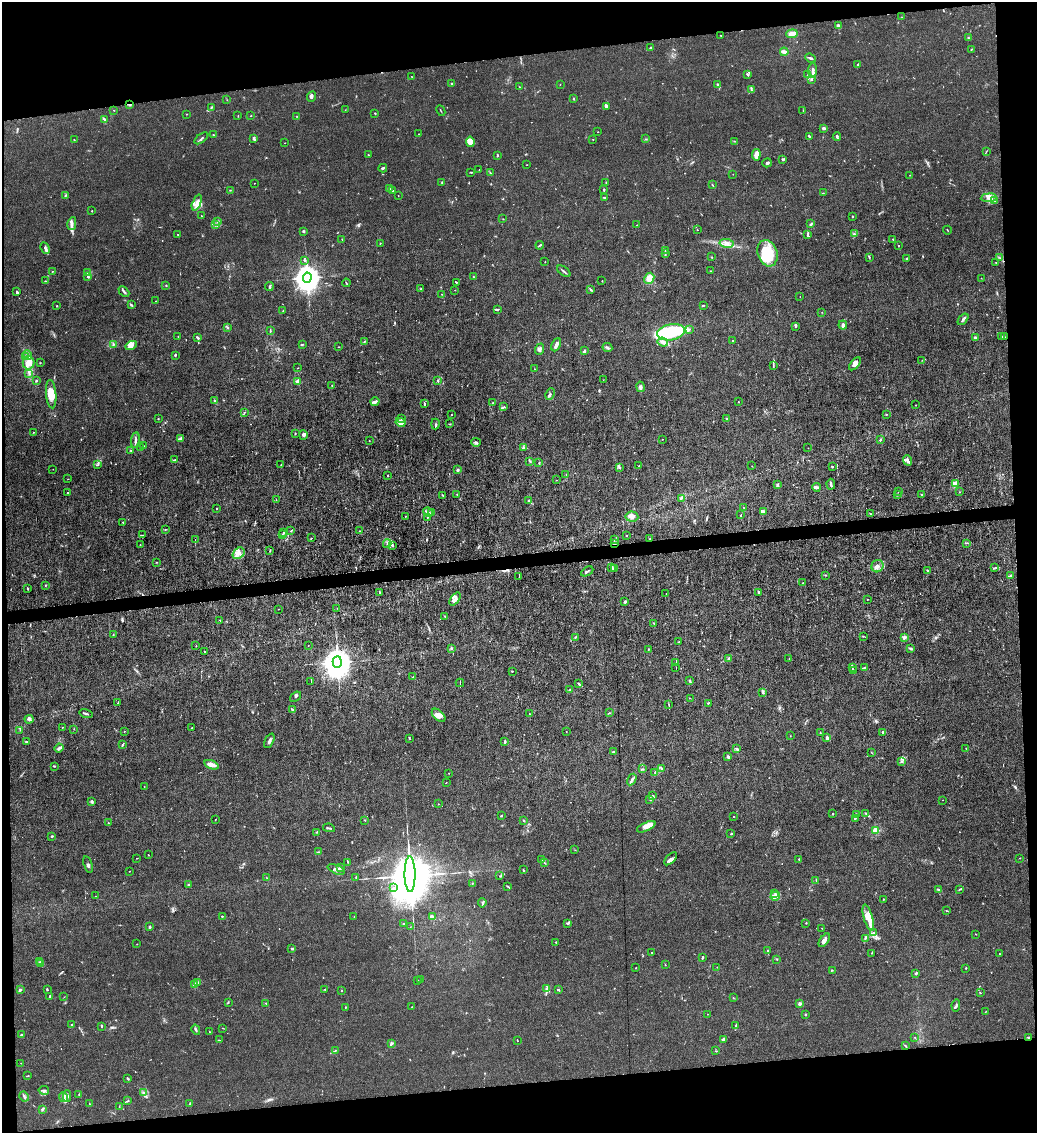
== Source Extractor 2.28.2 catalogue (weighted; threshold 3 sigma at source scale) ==
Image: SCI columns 232-4371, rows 1-4523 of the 4496 x 4523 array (HDU 1 of 3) = the unmasked area's bounding box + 8 px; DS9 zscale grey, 4 x 4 block average (1 PNG px = mean of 4 x 4 image px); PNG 1039 x 1135 px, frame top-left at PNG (2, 2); each listed source drawn as its Kron ellipse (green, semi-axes under 4 px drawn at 4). Shown black and unused: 13% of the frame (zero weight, under 3 of 6 exposures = <1% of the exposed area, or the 3 px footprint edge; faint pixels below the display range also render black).
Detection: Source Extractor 2.28.2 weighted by HDU 2 'WHT'. Background 0.0185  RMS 0.0027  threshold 0.0112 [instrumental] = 3 sigma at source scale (4.09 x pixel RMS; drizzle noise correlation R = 1.36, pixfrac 0.8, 0.05/0.05 arcsec/px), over >= 5 px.
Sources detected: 772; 10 too faint to see at this stretch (4 x 4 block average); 7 inside a brighter object's white glare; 4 cosmic-ray / hot-pixel residue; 3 long thin detections or spike segments (spike, bleed or trail) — neither listed nor drawn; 31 coinciding with a brighter row at this scale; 53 inside a brighter listed object's ellipse — not listed separately; of the other 664, all 500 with FLUX_AUTO >= 0.435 (the completeness limit of this list) listed and drawn (164 fainter detections not listed), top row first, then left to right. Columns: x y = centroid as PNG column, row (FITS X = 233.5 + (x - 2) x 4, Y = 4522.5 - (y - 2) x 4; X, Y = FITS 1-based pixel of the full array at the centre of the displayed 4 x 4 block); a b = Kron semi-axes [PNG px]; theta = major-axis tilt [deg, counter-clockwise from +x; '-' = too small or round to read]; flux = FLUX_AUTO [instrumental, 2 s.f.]
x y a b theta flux
902 17 2 2 - 0.67
838 26 4 3 - 4.8
792 34 5 3 - 9.6
721 35 2 2 - 0.85
968 38 2 2 - 1.2
651 48 2 2 - 3.6
971 49 2 2 - 0.81
784 52 4 3 - 5.1
810 58 5 2 - 4.1
857 65 3 2 - 2.1
813 70 7 2 89 4.6
747 74 3 2 - 1.5
807 75 2 2 - 0.73
411 76 2 2 - 0.49
811 80 2 2 - 1.3
451 83 2 2 - 1.1
560 84 2 2 - 0.47
717 85 4 2 - 1.6
519 87 3 2 - 0.56
751 89 3 2 - 1.4
312 97 5 3 - 3.6
574 98 4 2 - 1
227 100 2 2 - 0.51
130 105 3 2 - 1.4
606 106 4 3 - 3.7
211 107 3 2 - 1.2
114 110 2 2 - 0.53
345 110 2 2 - 0.52
441 111 6 2 -63 0.96
803 111 3 2 - 0.63
375 113 3 2 - 0.99
186 114 2 2 - 0.76
238 116 2 2 - 0.83
250 116 2 2 - 0.62
297 116 2 2 - 0.63
104 119 3 2 - 2.2
824 128 3 2 - 5.3
598 132 2 2 - 0.49
419 134 2 2 - 0.59
213 135 2 2 - 0.63
809 136 3 2 - 2
837 137 4 2 - 2.3
201 138 8 2 37 2.3
254 139 3 2 - 2.3
593 139 2 2 - 0.67
645 139 3 2 - 0.93
74 140 2 2 - 0.58
734 141 2 2 - 0.76
470 142 5 4 - 12
285 143 2 2 - 0.57
986 152 2 2 - 0.79
368 155 2 2 - 0.54
756 155 6 3 82 12
497 156 3 2 - 1.5
783 159 3 2 - 2.4
767 163 5 3 - 2.5
527 165 2 2 - 0.45
383 168 4 2 - 2.4
479 170 2 2 - 0.75
471 172 3 2 - 1.4
490 173 2 2 - 0.57
733 174 2 2 - 0.46
910 175 2 2 - 0.47
442 182 2 2 - 0.93
606 182 2 2 - 0.81
254 183 2 2 - 0.44
712 185 3 2 - 1
389 188 2 2 - 0.55
604 189 2 2 - 1.8
230 190 2 2 - 1
392 191 3 2 - 1.9
823 193 2 2 - 0.61
398 195 2 2 - 0.46
65 196 3 2 - 1.2
604 198 2 2 - 1.9
989 198 8 4 6 7.4
995 201 2 2 - 0.97
197 203 8 4 68 9.2
92 211 2 2 - 0.82
202 216 2 2 - 0.91
852 216 2 2 - 2.7
503 219 2 2 - 1.5
217 221 2 2 - 0.79
72 224 6 3 79 5.1
216 224 2 2 - 0.65
811 224 3 2 - 2.2
637 225 2 2 - 0.75
697 230 2 2 - 0.71
947 230 4 2 - 0.72
303 231 2 2 - 8.9
178 234 2 2 - 0.63
807 234 4 2 - 2
854 234 3 3 - 2.7
342 239 2 2 - 0.65
893 239 2 2 - 1.2
380 243 2 2 - 0.83
726 243 7 3 -9 5.8
540 245 4 2 - 1.8
898 246 2 2 - 0.59
45 248 6 2 -61 3.2
665 251 2 2 - 0.57
665 253 3 2 - 1.5
767 253 13 10 -73 56
712 257 3 2 - 0.8
869 257 3 2 - 1.2
907 258 3 2 - 1.4
1000 258 2 2 - 0.6
305 260 3 2 - 1.5
545 262 2 2 - 0.58
996 262 2 2 - 0.48
52 271 2 2 - 0.61
564 271 8 2 -37 2.9
710 271 2 2 - 0.67
88 273 3 2 - 1.5
88 277 2 2 - 8
473 277 2 2 - 0.91
307 278 5 4 - 2700
649 278 5 5 - 14
981 278 2 2 - 0.44
45 281 2 2 - 0.66
602 281 2 2 - 0.68
456 282 2 2 - 1.2
346 283 4 2 - 1.3
166 285 3 2 - 0.95
269 287 4 2 - 2.7
421 289 2 2 - 0.9
591 289 2 2 - 1.1
455 290 2 2 - 0.52
17 292 4 2 - 1.8
124 292 6 2 -43 2.9
442 294 2 2 - 0.53
800 297 2 2 - 0.46
156 301 2 2 - 0.44
131 305 4 2 - 1.9
703 305 2 2 - 1.5
57 306 2 2 - 1.2
497 309 3 2 - 1.5
283 311 2 2 - 0.86
822 312 2 2 - 0.69
963 319 7 2 51 3.4
843 325 4 3 - 5.9
796 326 4 2 - 1.7
227 328 4 2 - 1.5
689 329 3 2 - 1.5
270 331 2 2 - 0.8
671 332 14 8 9 86
178 336 2 2 - 0.98
1002 336 2 2 - 0.51
1004 337 2 2 - 0.86
198 338 4 2 - 2.3
975 338 2 2 - 15
364 341 2 2 - 0.77
733 341 2 2 - 3.3
663 342 5 3 - 7.1
113 344 2 2 - 1.2
302 344 3 2 - 1.1
131 345 6 4 29 7.9
556 345 7 2 63 7.8
339 347 2 2 - 0.65
607 347 5 2 - 3.8
540 349 6 3 70 3.5
585 351 3 2 - 1.5
28 355 5 2 - 2.9
175 355 3 2 - 1.4
25 357 3 2 - 2.1
922 360 2 2 - 0.51
28 363 6 6 - 14
40 363 2 2 - 0.63
855 364 8 3 48 7.8
773 366 2 2 - 0.89
298 368 2 2 - 0.58
535 369 2 2 - 0.6
29 373 4 2 - 2.7
603 380 2 2 - 0.71
36 381 3 2 - 1.2
298 381 3 3 - 12
438 381 3 2 - 1.4
332 385 2 2 - 0.85
640 387 5 4 - 3.4
51 394 14 5 -85 19
550 394 6 2 63 3.3
215 401 3 2 - 1.3
375 402 5 2 - 6.8
738 402 2 2 - 0.76
424 403 3 2 - 1.3
492 403 2 2 - 1.2
916 405 2 2 - 0.67
504 407 4 2 - 1.7
244 412 2 2 - 0.9
886 414 2 2 - 1.7
451 415 2 2 - 0.61
726 418 2 2 - 1.1
158 419 2 2 - 1.3
402 419 2 2 - 0.71
400 422 5 3 - 13
435 424 5 2 - 2.2
450 424 2 2 - 1
34 432 2 2 - 0.85
295 433 2 2 - 0.87
303 435 4 4 - 3.3
180 439 3 2 - 2.1
662 439 2 2 - 0.53
135 440 8 2 83 3.5
880 440 3 2 - 2.6
369 441 2 2 - 0.57
476 442 5 3 - 2.5
144 446 2 2 - 0.96
140 447 2 2 - 0.51
524 448 3 2 - 1.1
808 448 2 2 - 0.65
131 451 3 2 - 0.9
175 460 3 2 - 1.7
907 460 5 4 - 4.4
530 461 3 2 - 1.6
539 463 3 2 - 1.1
98 465 3 2 - 1.2
281 465 3 2 - 1.2
639 466 2 2 - 0.8
752 466 2 2 - 0.64
832 466 3 2 - 1.1
619 468 3 2 - 1.2
53 469 2 2 - 0.44
457 470 2 2 - 11
387 475 2 2 - 0.83
566 475 2 2 - 0.57
68 479 2 2 - 0.45
556 480 2 2 - 0.58
831 484 5 2 - 3.7
955 484 3 2 - 16
777 485 3 2 - 1.6
816 487 4 3 - 3.9
67 492 2 2 - 0.63
898 492 2 2 - 0.49
959 492 2 2 - 0.8
457 494 3 2 - 0.9
922 494 3 2 - 1.1
443 495 3 2 - 0.76
897 495 3 2 - 1.2
681 498 4 2 - 2
276 500 2 2 - 0.59
529 501 3 2 - 1.3
744 508 3 2 - 0.67
217 509 2 2 - 2.7
428 512 5 2 - 3.2
763 512 3 3 - 2.5
432 513 2 2 - 0.74
870 513 3 2 - 0.8
741 515 2 2 - 0.74
405 516 2 2 - 0.67
632 516 6 5 - 7.6
428 517 2 2 - 0.83
123 522 2 2 - 0.5
165 530 3 2 - 0.8
291 530 2 2 - 1.2
359 531 2 2 - 0.65
283 532 2 2 - 1
283 534 2 2 - 0.74
142 535 3 2 - 1
626 535 2 2 - 0.52
311 538 2 2 - 0.69
614 539 2 2 - 0.86
650 539 2 2 - 1
195 540 3 2 - 0.74
966 543 2 2 - 0.64
140 544 2 2 - 0.43
387 544 4 2 - 2.5
615 544 2 2 - 1.8
393 546 3 2 - 1.1
270 551 2 2 - 0.68
239 553 6 5 - 9.6
156 562 2 2 - 0.64
877 566 6 6 - 7.6
611 567 4 2 - 2.2
995 567 2 2 - 1.1
615 568 2 2 - 1.1
587 571 6 2 31 2.3
927 571 2 2 - 1.2
826 575 2 2 - 0.74
1010 576 4 2 - 3.4
519 577 2 2 - 0.82
802 583 2 2 - 0.59
45 585 2 2 - 0.85
28 589 2 2 - 1.7
758 592 2 2 - 3.2
380 593 3 2 - 1.5
666 594 2 2 - 0.66
455 599 7 3 53 6
867 599 2 2 - 0.71
624 602 3 2 - 2.8
337 608 2 2 - 0.58
278 609 2 2 - 0.67
445 616 2 2 - 0.75
220 620 2 2 - 0.49
654 623 2 2 - 0.91
113 634 3 2 - 0.85
863 636 2 2 - 0.73
576 637 3 2 - 1.4
904 638 2 2 - 22
679 642 2 2 - 0.62
196 646 2 2 - 0.53
308 646 2 2 - 0.52
451 648 2 2 - 8.6
648 649 2 2 - 0.94
910 649 2 2 - 1.1
204 651 2 2 - 1.1
729 658 2 2 - 2.1
789 659 2 2 - 0.62
337 662 6 4 86 4600
676 662 2 2 - 0.69
676 667 2 2 - 1.1
852 668 3 2 - 1.4
864 668 3 2 - 1.3
512 671 2 2 - 1.1
853 671 2 2 - 0.84
413 677 2 2 - 0.68
690 681 3 2 - 2
311 682 3 2 - 0.65
460 683 4 2 - 1.2
579 684 4 2 - 1.7
569 690 3 2 - 1.3
763 693 3 2 - 1.1
296 697 6 2 40 1.7
690 698 2 2 - 0.61
118 703 2 2 - 1.2
708 703 2 2 - 1.1
669 705 3 2 - 0.86
293 710 4 2 - 1.4
86 713 6 2 -15 2.3
609 713 3 2 - 0.99
529 714 2 2 - 1.9
439 715 8 5 -44 8.1
29 719 4 3 - 3
62 727 2 2 - 0.59
191 728 2 2 - 0.8
74 729 2 2 - 0.48
20 730 2 2 - 0.53
124 731 2 2 - 0.63
566 731 2 2 - 0.8
883 732 2 2 - 7.2
820 733 2 2 - 0.84
790 736 2 2 - 0.53
409 738 3 2 - 0.97
826 738 4 2 - 3.2
269 741 8 2 64 4.5
505 741 3 2 - 2.2
26 742 3 2 - 1.5
122 745 3 2 - 1.5
59 748 4 3 - 3.4
736 748 2 2 - 0.76
966 748 2 2 - 0.49
614 752 3 2 - 1.6
871 753 2 2 - 0.45
728 757 3 3 - 2.3
902 762 3 2 - 1.3
211 765 7 3 -18 12
55 766 2 2 - 0.84
662 768 3 2 - 1
642 769 2 2 - 0.63
449 773 2 2 - 0.48
655 773 4 2 - 2
632 780 6 2 59 3.8
446 783 2 2 - 0.46
144 786 2 2 - 0.64
653 796 3 2 - 1.3
650 799 2 2 - 0.8
943 800 2 2 - 0.46
92 802 3 2 - 2.4
438 804 2 2 - 0.86
865 813 2 2 - 0.91
832 814 2 2 - 0.98
856 815 3 2 - 1.2
501 816 2 2 - 2.1
734 817 2 2 - 1
855 818 3 2 - 3.4
215 819 2 2 - 0.5
365 820 2 2 - 0.44
524 821 2 2 - 1
108 823 2 2 - 1
646 827 10 4 24 10
329 828 6 2 -9 2.1
876 830 2 2 - 77
317 832 2 2 - 0.97
731 834 3 2 - 1.3
52 836 2 2 - 2.3
575 850 2 2 - 0.43
318 852 3 2 - 1.7
148 855 2 2 - 0.91
137 858 2 2 - 0.76
1020 858 2 2 - 1.2
671 859 8 3 45 4
799 859 2 2 - 0.83
542 860 3 2 - 2.7
347 862 2 2 - 0.61
544 862 2 2 - 0.8
88 864 8 3 -71 3.2
340 868 4 2 - 2.7
336 869 9 2 -22 4.3
523 870 2 2 - 1.1
130 871 2 2 - 0.58
410 874 18 5 -89 22000
500 876 2 2 - 0.5
356 877 2 2 - 1.1
267 878 2 2 - 0.49
816 880 3 2 - 0.79
472 883 2 2 - 0.79
189 885 3 3 - 1.7
508 886 3 2 - 1.6
394 888 2 2 - 1.5
938 889 3 2 - 2.2
960 889 3 2 - 1.4
775 893 2 2 - 1.3
95 896 2 2 - 0.68
775 896 5 2 - 4.4
884 899 2 2 - 0.86
482 903 5 3 - 2.5
946 911 2 2 - 0.71
222 916 3 2 - 0.84
354 916 2 2 - 0.56
432 917 4 2 - 6.9
868 918 13 4 -74 25
404 923 2 2 - 0.63
567 923 3 2 - 1.7
806 923 2 2 - 1.5
150 927 2 2 - 2.3
410 927 2 2 - 0.45
822 928 2 2 - 0.56
874 933 4 2 - 2.5
976 934 2 2 - 0.64
865 938 2 2 - 1.2
824 940 7 3 53 7.6
556 942 2 2 - 1.7
137 944 2 2 - 0.5
292 949 4 2 - 1.3
768 951 2 2 - 1.4
652 952 2 2 - 0.54
872 953 2 2 - 0.63
1000 954 2 2 - 0.9
703 957 3 2 - 1.5
777 960 2 2 - 0.66
39 962 2 2 - 0.66
41 964 3 2 - 1.2
665 965 2 2 - 1.8
717 967 2 2 - 0.68
636 968 2 2 - 0.62
966 968 2 2 - 1.5
832 970 2 2 - 0.95
916 973 3 2 - 2.8
421 979 2 2 - 0.7
418 980 2 2 - 0.48
198 982 3 3 - 3.6
194 984 3 3 - 3.1
20 989 3 2 - 1.9
325 989 2 2 - 0.74
546 989 3 2 - 2.2
558 989 3 2 - 1.8
47 990 2 2 - 1.1
341 990 2 2 - 0.89
980 993 2 2 - 0.84
49 997 4 2 - 1.5
64 997 2 2 - 0.5
733 998 2 2 - 0.59
228 1002 2 2 - 0.77
266 1003 2 2 - 0.7
800 1004 2 2 - 20
956 1006 6 2 78 2.3
345 1007 2 2 - 1.2
412 1007 2 2 - 0.46
985 1012 2 2 - 0.54
707 1014 2 2 - 0.64
805 1015 3 2 - 1
71 1025 3 2 - 1.4
101 1026 2 2 - 1.1
735 1026 2 2 - 1.3
223 1028 2 2 - 0.72
196 1030 5 2 - 2.3
209 1032 2 2 - 0.74
21 1035 2 2 - 5.9
915 1037 2 2 - 0.57
1028 1037 2 2 - 1.3
723 1039 3 3 - 3.1
219 1040 2 2 - 0.66
517 1040 3 2 - 0.66
392 1043 4 2 - 1.6
905 1046 3 2 - 1.2
335 1051 3 2 - 1
716 1051 2 2 - 1.1
21 1063 2 2 - 0.49
27 1076 3 2 - 1
128 1079 3 2 - 1.7
44 1090 5 3 - 3.5
144 1093 4 2 - 2.1
79 1094 3 2 - 1.2
67 1096 6 3 -88 4.6
24 1097 5 2 - 2.2
63 1097 5 3 - 3.8
127 1101 4 2 - 1.1
89 1104 2 2 - 0.56
190 1104 3 3 - 2.1
119 1106 2 2 - 0.47
42 1109 2 2 - 1.7
Overlapping masked pixels (flux is a lower limit): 3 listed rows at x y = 130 105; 615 544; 1028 1037
Diffuse or blended objects may show on this block-average render without a row.